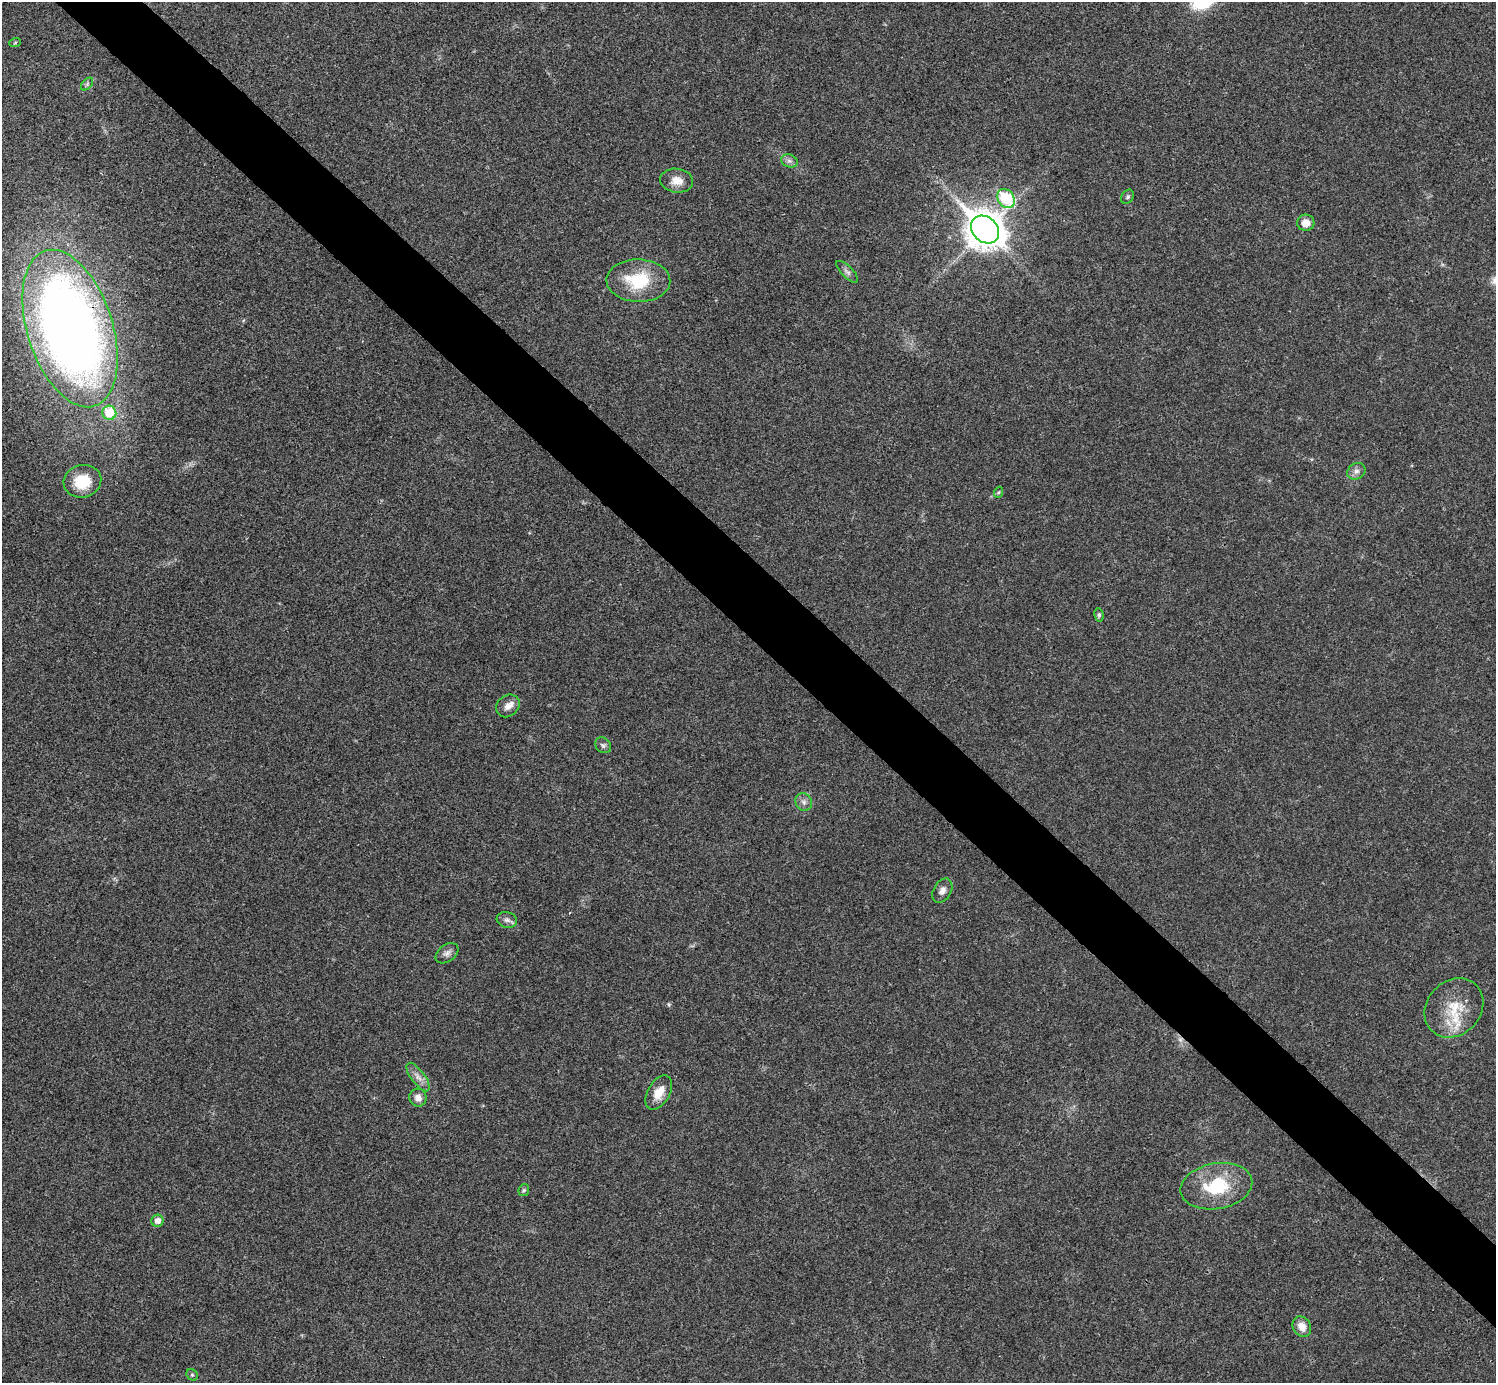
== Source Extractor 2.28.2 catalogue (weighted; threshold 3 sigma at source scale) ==
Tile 6 of 4 x 4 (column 2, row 2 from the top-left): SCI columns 1498-2991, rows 2922-4302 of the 5985 x 5985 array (HDU 1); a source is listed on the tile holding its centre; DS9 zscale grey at full resolution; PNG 1498 x 1385 px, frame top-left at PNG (2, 2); each listed source drawn as its Kron ellipse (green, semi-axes under 4 px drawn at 4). Shown black and unused: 5% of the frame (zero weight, under 3 of 4 exposures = <1% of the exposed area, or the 3 px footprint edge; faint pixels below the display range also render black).
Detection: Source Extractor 2.28.2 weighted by HDU 2 'WHT'; one run over the whole footprint, this tile lists its part. Background 0.0196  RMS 0.004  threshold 0.0179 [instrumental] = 3 sigma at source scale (4.5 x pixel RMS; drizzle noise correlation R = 1.50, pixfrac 1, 0.05/0.05 arcsec/px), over >= 5 px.
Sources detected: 32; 1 too faint to see at this stretch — neither listed nor drawn; the other 31 listed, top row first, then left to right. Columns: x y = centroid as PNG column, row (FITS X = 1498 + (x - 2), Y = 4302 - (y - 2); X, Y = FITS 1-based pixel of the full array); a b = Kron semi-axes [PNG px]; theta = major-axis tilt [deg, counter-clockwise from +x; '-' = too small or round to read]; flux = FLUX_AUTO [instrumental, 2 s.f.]
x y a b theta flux
15 43 6 3 20 0.44
87 84 7 4 46 0.77
789 161 8 6 -20 1.3
677 181 16 12 -7 4.5
1128 197 7 6 - 0.84
1006 198 10 8 -58 24
1306 223 8 8 - 3.9
985 230 15 12 -43 800
847 272 14 5 -45 1.6
638 281 32 21 -2 20
70 328 81 42 -72 430
109 413 7 7 - 12
1356 471 9 8 - 1.8
82 481 19 16 14 13
999 492 6 3 70 0.44
1099 615 7 4 -81 0.76
508 706 12 10 39 2.9
603 745 9 7 -43 1.1
804 802 9 8 - 1.8
942 891 13 8 60 2.3
507 920 10 7 -16 1.6
447 953 12 8 36 1.9
1454 1008 32 27 46 15
418 1077 17 6 -54 2.7
659 1093 19 11 61 5.7
418 1098 9 8 - 2.7
1216 1186 36 23 10 22
524 1190 6 5 - 0.68
157 1221 6 6 - 2.6
1302 1327 11 8 -59 4
192 1375 6 5 - 0.67
Overlapping masked pixels (flux is a lower limit): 1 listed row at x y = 70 328